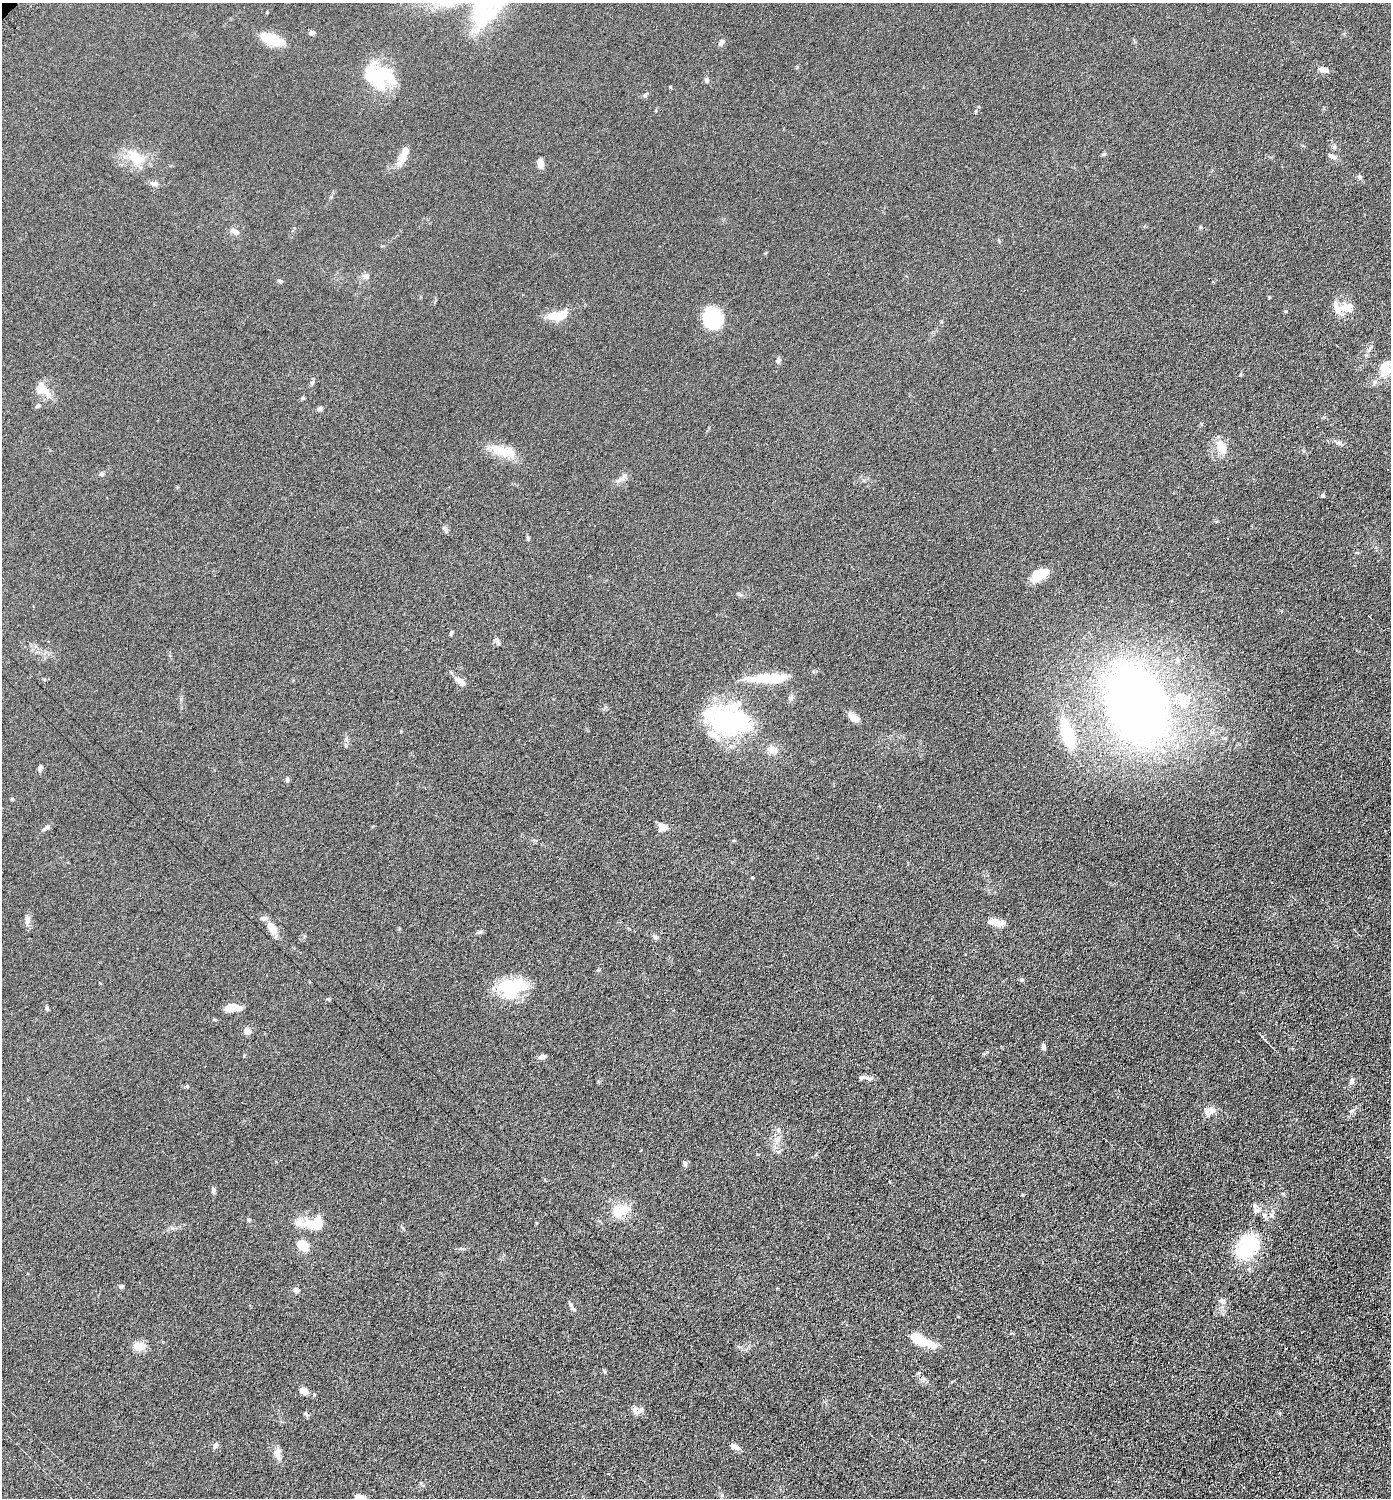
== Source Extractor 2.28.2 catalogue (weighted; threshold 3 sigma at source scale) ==
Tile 6 of 4 x 4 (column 2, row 2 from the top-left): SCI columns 1541-2929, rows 2999-4494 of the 6001 x 5999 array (HDU 1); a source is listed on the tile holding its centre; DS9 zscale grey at full resolution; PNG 1393 x 1500 px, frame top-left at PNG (2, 3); no overlay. Shown black and unused: <1% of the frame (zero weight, under 4 of 8 exposures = <1% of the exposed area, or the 3 px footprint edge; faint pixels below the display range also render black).
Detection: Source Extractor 2.28.2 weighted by HDU 2 'WHT'; one run over the whole footprint, this tile lists its part. Background 0.0905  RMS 0.0079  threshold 0.0324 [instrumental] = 3 sigma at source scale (4.09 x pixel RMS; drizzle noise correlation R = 1.36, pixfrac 0.8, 0.05/0.05 arcsec/px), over >= 5 px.
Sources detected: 106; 3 inside a brighter object's white glare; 3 cosmic-ray / hot-pixel residue — not listed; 7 inside a brighter listed object's ellipse — not listed separately; the other 93 listed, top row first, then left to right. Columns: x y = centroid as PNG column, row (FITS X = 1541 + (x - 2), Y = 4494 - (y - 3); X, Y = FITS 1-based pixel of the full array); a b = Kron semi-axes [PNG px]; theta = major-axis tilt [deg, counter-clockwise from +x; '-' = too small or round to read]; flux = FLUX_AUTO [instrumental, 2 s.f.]
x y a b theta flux
312 33 8 5 17 1.8
272 39 21 10 -21 21
721 42 9 5 55 2.3
1323 69 10 6 -14 4.3
377 75 34 27 -10 39
707 80 6 5 - 2.1
670 87 4 3 - 0.58
645 95 7 5 51 1.6
1334 147 6 6 - 1.4
1104 154 6 4 27 1.1
404 155 26 8 67 8.6
1332 156 12 5 -25 2.4
135 157 30 14 -33 15
540 163 9 6 -85 5.6
1359 177 7 6 - 1.6
154 184 8 6 1 2.8
1200 227 5 4 - 0.82
235 231 13 7 -33 3.2
366 276 8 8 - 2.5
280 281 6 5 - 1.2
1269 297 4 3 - 0.59
1337 307 21 11 -51 7.6
1286 311 4 4 - 0.79
555 316 16 9 -4 14
713 318 19 16 -82 48
778 360 9 5 77 1.4
1385 368 21 17 -87 15
46 393 22 8 -58 6.7
39 405 7 5 34 1.3
320 409 7 5 21 1.4
1339 443 9 6 -13 2.1
1221 448 18 9 -68 11
501 450 33 12 -22 16
101 474 7 5 28 1.6
622 478 18 6 39 3.5
1323 496 4 4 - 1.3
528 538 7 4 -46 0.91
1040 575 24 12 32 12
740 594 7 5 -31 1.2
739 649 2 2 - 0.49
771 678 40 10 2 28
460 681 15 6 -38 5.8
1136 705 45 31 -69 950
853 717 13 7 -38 6.5
728 722 48 28 -4 110
1067 734 23 10 -74 44
346 745 6 4 72 0.96
772 750 13 10 -12 5.5
40 768 6 5 - 2.2
287 780 6 5 - 1.7
12 799 5 4 - 0.74
662 827 10 9 - 5.7
46 828 12 5 35 2.2
753 877 4 2 - 0.6
27 920 11 7 83 3.4
996 922 21 8 -9 6
272 928 17 8 -62 8.5
480 932 7 6 - 1.3
655 937 8 5 -26 1.5
1022 980 5 5 - 1.3
510 985 43 17 7 28
47 1008 9 4 -67 1.1
232 1008 18 7 0 8.9
247 1031 9 7 58 3.1
1043 1047 7 4 -80 2.3
542 1057 9 5 18 2.2
861 1077 8 6 23 2
1351 1081 9 6 70 2.5
187 1086 6 4 72 0.78
1212 1111 16 7 -19 4.4
777 1139 10 8 65 4.1
685 1163 7 6 - 1.6
213 1190 8 5 -73 1.7
1256 1210 9 7 26 3.3
620 1211 25 17 14 15
1271 1215 7 5 -47 1.8
248 1220 7 4 -70 1
313 1224 34 14 -4 19
302 1245 11 9 -29 13
1248 1247 26 21 51 46
121 1286 7 4 -9 1.1
296 1290 8 6 -72 2.1
1222 1301 10 7 -34 2.9
573 1308 9 5 -43 1.7
918 1339 19 9 -29 21
139 1346 17 11 -9 6.4
304 1391 7 6 - 7.6
635 1411 8 5 -59 2.4
306 1414 9 4 -46 1.3
215 1445 7 6 - 2
735 1447 10 6 -26 4.7
277 1453 16 8 -82 4.9
360 1497 10 5 -15 5.7
Isophote crosses this tile's border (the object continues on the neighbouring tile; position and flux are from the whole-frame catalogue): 2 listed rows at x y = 1385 368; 360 1497
Unlisted compact peaks at least as high as the median listed source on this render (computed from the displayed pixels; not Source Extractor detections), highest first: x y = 451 632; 328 999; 987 1052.